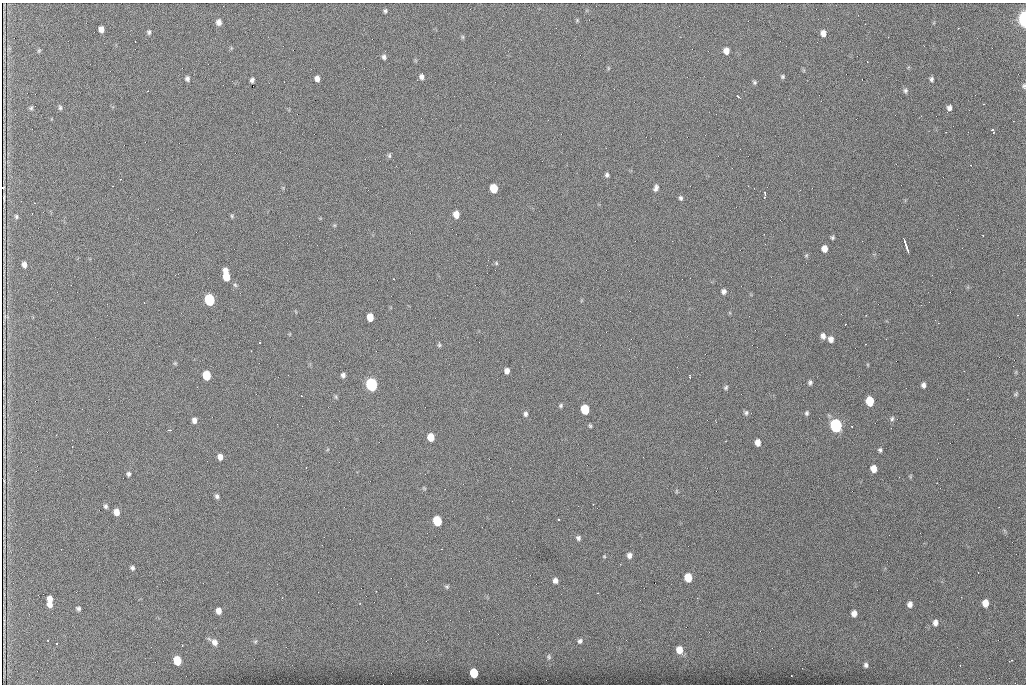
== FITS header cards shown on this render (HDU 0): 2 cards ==
NAXIS1  =                 1024 /fastest changing axis
NAXIS2  =                  682 /next to fastest changing axis

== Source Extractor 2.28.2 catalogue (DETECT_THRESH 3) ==
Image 1024 x 682 px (HDU 0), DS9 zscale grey, 1 PNG px = 1 image px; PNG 1028 x 686 px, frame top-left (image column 1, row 682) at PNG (2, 3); no overlay
Background 1440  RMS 26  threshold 78.6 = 3 sigma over >= 5 px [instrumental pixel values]
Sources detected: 135; all 135 listed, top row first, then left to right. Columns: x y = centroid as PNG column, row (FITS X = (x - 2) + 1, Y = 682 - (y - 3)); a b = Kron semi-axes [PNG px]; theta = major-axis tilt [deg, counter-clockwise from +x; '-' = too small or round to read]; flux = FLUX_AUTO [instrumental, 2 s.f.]
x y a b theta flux
385 11 6 4 80 3000
1024 19 8 4 -87 480000
577 20 6 4 -49 1900
219 22 6 6 - 9200
865 24 2 2 - 720
101 29 6 5 - 11000
149 32 6 5 - 3400
823 33 6 5 - 9500
463 37 6 4 -90 2400
135 41 2 2 - 1300
39 51 6 4 69 2200
726 51 6 5 - 13000
384 57 6 5 - 4400
867 62 2 2 - 1100
608 68 6 4 -72 1900
421 77 6 5 - 5800
783 77 5 5 - 2800
317 78 6 5 - 7800
187 79 6 5 - 5000
932 79 5 4 - 3900
252 80 5 4 - 4900
754 82 5 5 - 2900
1024 86 7 5 -74 3300
905 91 7 6 - 4000
738 96 4 2 - 3800
983 104 3 2 - 1100
31 108 6 5 - 2700
60 108 6 4 -89 3200
949 108 6 5 - 5600
921 116 2 2 - 940
993 130 4 3 - 4300
389 156 6 5 - 2800
607 175 5 5 - 3900
113 186 2 2 - 990
3 187 3 2 - 2800
494 188 6 5 - 53000
656 188 8 5 71 5700
765 194 3 2 - 3000
4 197 18 2 90 1100
764 197 3 2 - 1200
680 198 6 5 - 3500
456 214 6 5 - 17000
16 216 6 4 -76 2600
232 216 6 5 - 2400
764 234 2 2 - 1100
983 235 3 2 - 2500
832 237 5 4 - 2900
904 241 6 2 -71 6000
765 244 2 2 - 720
906 247 8 3 -73 8000
824 249 6 5 - 14000
806 255 6 5 - 2300
496 263 5 4 - 2100
24 265 6 4 -73 6700
226 275 11 5 -82 44000
394 279 3 2 - 1100
235 285 6 5 - 2900
724 291 6 6 - 5600
209 300 7 6 - 200000
370 317 6 5 - 26000
845 324 2 2 - 1100
823 336 7 5 -72 7100
831 339 6 6 - 8300
439 345 7 4 -89 2800
251 351 2 2 - 750
175 363 5 5 - 2100
507 371 5 5 - 8500
206 375 7 5 -79 62000
343 375 5 4 - 4900
690 376 4 2 - 1500
810 383 6 5 - 3900
371 384 7 6 - 340000
923 385 5 4 - 5400
726 387 6 5 - 2900
1016 394 6 4 60 2400
302 396 2 2 - 1100
336 397 6 4 -72 2300
870 401 7 6 - 50000
561 405 5 4 - 2900
585 409 7 5 -81 68000
746 413 6 6 - 3800
806 413 6 5 - 3200
525 414 6 5 - 4400
892 419 7 5 83 3500
194 420 6 5 - 7800
716 422 3 2 - 1100
277 424 3 2 - 1500
836 425 7 6 - 390000
590 426 4 3 - 2500
170 430 4 3 - 2600
56 435 2 2 - 1100
431 437 6 5 - 29000
758 443 6 5 - 12000
880 450 6 5 - 3200
220 457 6 4 -74 11000
873 469 6 5 - 15000
129 474 6 5 - 3900
424 488 6 3 -45 1800
676 491 6 4 90 2100
217 496 6 5 - 4100
593 504 3 3 - 1500
106 506 6 5 - 3600
578 506 2 2 - 2100
116 512 6 5 - 13000
559 519 3 3 - 7000
437 521 7 6 - 75000
578 538 6 5 - 4400
629 555 7 6 - 7300
604 556 4 4 - 1800
132 568 5 5 - 3900
688 577 7 6 - 38000
555 581 5 5 - 7200
447 587 6 5 - 3000
376 591 3 2 - 1300
598 593 3 2 - 1500
50 599 6 5 - 12000
360 603 3 2 - 1000
985 603 6 5 - 18000
50 604 6 6 - 9500
910 604 6 5 - 7300
78 609 5 5 - 3800
219 611 6 5 - 11000
854 613 6 5 - 10000
935 623 7 6 - 7500
255 641 7 5 53 2700
580 641 7 6 - 5000
215 642 9 7 -54 10000
57 644 2 2 - 1700
679 650 8 7 - 21000
549 657 8 6 -80 4100
177 660 7 6 - 51000
1010 661 5 2 - 3700
866 665 5 4 - 4300
474 673 6 6 - 57000
791 675 2 2 - 1200
At the frame edge (FLAGS 8, measured only in part): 3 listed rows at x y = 1024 19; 1024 86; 3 187

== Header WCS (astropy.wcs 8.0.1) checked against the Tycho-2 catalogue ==
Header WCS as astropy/WCSLIB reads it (CRVAL/CRPIX/CD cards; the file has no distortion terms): RA---TAN/DEC--TAN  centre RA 07:06:07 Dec +31:10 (106.53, +31.16 deg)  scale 1.43 arcsec/px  FOV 24.4' x 16.3'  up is -93 deg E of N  parity flipped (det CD > 0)
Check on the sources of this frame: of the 60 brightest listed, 9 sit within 1.8 arcsec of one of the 16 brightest Tycho-2 stars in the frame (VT <= 12.35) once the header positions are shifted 0.49 arcsec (0.48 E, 0.09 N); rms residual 0.59 arcsec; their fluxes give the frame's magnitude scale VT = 23.65 - 2.5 log10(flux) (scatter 0.29 mag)
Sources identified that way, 9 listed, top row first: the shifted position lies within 1.8 arcsec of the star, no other Tycho-2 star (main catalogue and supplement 1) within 3.6 arcsec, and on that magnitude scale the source's flux lands within +1.5 / -3 mag of the star's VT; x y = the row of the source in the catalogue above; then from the Tycho-2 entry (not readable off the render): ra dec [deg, ICRS J2000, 3 dp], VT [Tycho-2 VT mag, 2 dp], TYC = Tycho-2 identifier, HIP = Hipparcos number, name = IAU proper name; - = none
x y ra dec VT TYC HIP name
1024 19 106.369 +31.359 8.79 2438-636-1 - -
494 188 106.458 +31.151 12.35 2438-728-1 - -
206 375 106.551 +31.041 11.84 2438-663-1 - -
371 384 106.552 +31.106 9.20 2438-180-1 - -
870 401 106.550 +31.305 11.61 2438-184-1 - -
585 409 106.559 +31.192 11.79 2438-1039-1 - -
836 425 106.562 +31.292 10.01 2438-106-1 - -
437 521 106.614 +31.135 11.36 2438-550-1 - -
474 673 106.684 +31.152 11.76 2438-931-1 - -